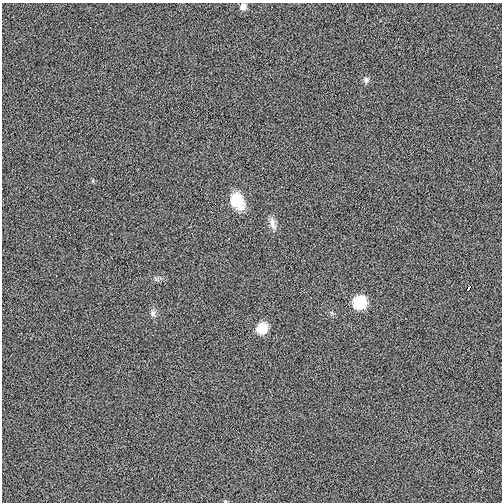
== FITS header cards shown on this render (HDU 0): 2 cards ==
NAXIS1  =                  500
NAXIS2  =                  500

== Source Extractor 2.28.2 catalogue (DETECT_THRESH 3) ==
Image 500 x 500 px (HDU 0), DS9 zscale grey, 1 PNG px = 1 image px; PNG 504 x 504 px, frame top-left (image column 1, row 500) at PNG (2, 3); no overlay
Background -3.73e-04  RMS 0.008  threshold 0.0241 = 3 sigma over >= 5 px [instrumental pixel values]
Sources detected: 10; all 10 listed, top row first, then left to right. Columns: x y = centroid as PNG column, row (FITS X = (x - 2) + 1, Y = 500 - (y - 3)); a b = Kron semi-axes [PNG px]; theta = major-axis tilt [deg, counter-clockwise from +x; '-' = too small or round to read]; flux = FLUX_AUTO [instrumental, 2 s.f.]
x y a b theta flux
243 7 6 6 - 3.6
366 80 9 7 82 1.8
93 181 6 3 -72 0.52
237 201 21 15 -62 13
273 223 18 7 -73 3.5
468 288 4 3 - 1.9
360 302 8 7 - 42
153 313 9 7 -75 1.9
262 328 7 7 - 19
225 501 5 3 - 0.54
At the frame edge (FLAGS 8, measured only in part): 1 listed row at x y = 225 501